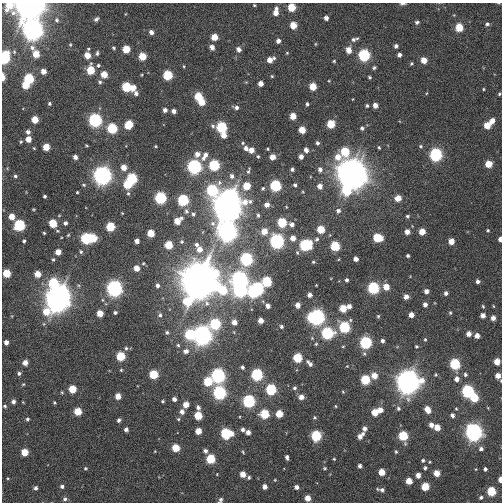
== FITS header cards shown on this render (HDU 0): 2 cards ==
NAXIS1  =                  500 / Width of image
NAXIS2  =                  500 / Height of image

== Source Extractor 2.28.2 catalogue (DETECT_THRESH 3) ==
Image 500 x 500 px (HDU 0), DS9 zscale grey, 1 PNG px = 1 image px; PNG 504 x 504 px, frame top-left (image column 1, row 500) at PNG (2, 3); no overlay
Background 0.00585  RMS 0.017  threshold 0.0515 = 3 sigma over >= 5 px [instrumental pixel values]
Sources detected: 366; all 366 listed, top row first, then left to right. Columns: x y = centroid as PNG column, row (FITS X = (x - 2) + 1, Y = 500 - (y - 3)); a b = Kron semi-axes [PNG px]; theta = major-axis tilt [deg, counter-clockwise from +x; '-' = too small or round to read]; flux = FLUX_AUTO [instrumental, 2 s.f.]
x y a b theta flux
403 4 6 3 1 3.3
9 5 7 5 59 28
29 5 14 10 0 700
254 5 3 3 - 1.2
292 7 5 5 - 41
276 8 5 4 - 3.1
276 13 5 5 - 9.4
125 14 4 3 - 0.82
454 15 4 4 - 1
326 18 4 4 - 5.3
96 19 6 4 41 3.2
57 20 6 6 - 2.6
417 22 5 5 - 3.2
487 24 5 5 - 3.2
293 25 5 5 - 26
459 27 5 5 - 43
33 29 8 8 - 1100
151 32 4 4 - 6.8
214 37 5 5 - 22
357 38 5 4 - 1.7
353 40 6 5 - 2.6
278 41 4 4 - 6.1
315 44 5 3 - 0.94
70 45 5 4 - 1.4
396 46 4 4 - 3.6
32 47 7 7 - 5.3
212 47 5 4 - 6.8
114 48 4 3 - 1.8
88 49 4 4 - 1.3
126 49 5 5 - 33
239 49 5 4 - 6.5
348 50 5 5 - 12
14 52 6 4 -70 1.5
97 53 6 4 72 2.3
287 53 4 3 - 1
36 54 5 5 - 24
87 55 5 5 - 18
364 55 6 5 - 210
399 55 4 4 - 4.4
142 56 5 5 - 36
4 57 6 5 - 240
270 60 6 4 28 15
424 60 5 4 - 16
334 61 3 3 - 1.3
411 64 4 3 - 1.7
98 65 5 5 - 2.4
184 66 4 3 - 1.1
374 68 4 4 - 2.1
91 70 6 5 - 49
43 71 4 4 - 11
104 75 5 5 - 24
142 75 3 2 - 1
168 75 5 5 - 91
272 76 4 3 - 1.2
3 77 6 3 -89 12
369 77 3 3 - 1.9
29 79 5 5 - 100
329 81 4 2 - 0.82
100 82 6 5 - 2.6
261 83 4 4 - 10
26 85 5 5 - 39
126 87 5 5 - 84
313 87 5 5 - 33
133 88 6 5 - 9.8
483 89 3 3 - 1.2
136 93 5 5 - 4.2
499 94 4 4 - 1.9
198 97 5 5 - 51
353 99 3 2 - 0.73
202 102 5 5 - 29
49 103 5 4 - 2.1
307 104 4 3 - 2.2
375 105 4 4 - 10
367 106 4 3 - 1.8
236 107 6 4 -17 4
165 110 4 4 - 5.5
174 111 4 4 - 6.7
293 116 5 5 - 22
35 119 5 5 - 26
95 120 6 6 - 320
492 121 7 5 52 9.6
331 124 5 5 - 54
129 125 7 5 53 44
487 125 5 5 - 24
213 126 6 5 - 2.3
221 127 5 5 - 140
112 128 5 5 - 120
362 128 4 4 - 3.3
302 130 5 4 - 28
28 132 5 5 - 4.4
224 135 5 5 - 14
28 139 5 4 - 13
21 142 5 4 - 1.8
243 143 5 4 - 1.5
317 143 4 4 - 3
86 145 4 2 - 1.1
155 146 3 3 - 1.2
421 146 5 4 - 1.9
46 147 5 5 - 29
379 147 4 3 - 1.4
34 148 4 3 - 1.2
246 148 5 4 - 4.8
267 149 3 2 - 1.2
251 150 4 4 - 12
306 150 4 4 - 7.3
344 152 29 21 86 110
197 154 6 5 - 7.1
436 155 6 5 - 320
205 156 10 5 57 8.7
258 156 4 3 - 1.5
75 157 4 4 - 6.3
272 157 4 4 - 14
301 157 4 4 - 6.7
489 164 5 5 - 25
214 165 5 5 - 140
124 167 5 5 - 15
194 167 6 5 - 500
292 169 4 3 - 2.6
320 169 5 5 - 4.8
248 171 7 3 74 2.1
348 173 9 6 65 990
102 175 6 6 - 1200
353 175 10 9 - 1500
15 176 5 4 - 2.7
232 176 6 5 - 4.3
132 179 5 5 - 150
219 183 7 6 - 3.8
127 184 5 5 - 60
84 185 6 4 -15 1.9
295 185 4 4 - 2.3
246 186 5 5 - 39
275 186 5 5 - 180
320 186 5 4 - 8.6
263 188 4 4 - 1.8
212 190 8 6 -49 180
347 191 25 19 55 120
77 192 3 3 - 1.2
303 192 4 3 - 0.91
128 193 6 5 - 2.1
45 196 3 3 - 2.1
230 197 6 6 - 550
160 198 6 5 - 210
398 198 5 5 - 19
183 200 5 5 - 180
267 205 5 5 - 8.2
226 206 12 10 5 1500
33 209 4 3 - 1.2
186 211 8 6 -61 3.7
338 211 6 5 - 3.9
122 213 4 3 - 0.93
193 214 5 4 - 2.5
258 215 6 4 -81 2.4
11 216 5 5 - 17
407 216 4 4 - 1.9
177 221 6 5 - 23
282 222 5 5 - 79
53 223 5 5 - 50
65 223 5 4 - 3.6
213 223 8 7 - 4.8
292 224 5 5 - 6.2
19 225 5 5 - 180
110 227 5 5 - 66
321 230 5 5 - 41
488 230 3 3 - 1.4
264 231 5 5 - 20
228 232 7 7 - 1300
407 232 4 4 - 9.6
422 232 5 4 - 19
44 233 3 3 - 1.5
151 233 5 5 - 35
68 235 5 4 - 1.3
93 238 5 4 - 50
293 238 5 5 - 11
378 238 7 5 -13 58
86 239 6 5 - 160
317 239 6 5 - 3
500 239 4 3 - 7.2
24 241 3 3 - 2.3
137 241 4 4 - 7
277 241 6 6 - 430
451 241 5 4 - 15
182 242 6 6 - 2.3
196 244 6 6 - 3.2
169 245 5 5 - 45
305 245 7 6 - 180
335 246 5 5 - 85
199 249 6 6 - 14
58 252 5 4 - 15
81 252 5 4 - 1.9
297 253 6 4 -68 1.9
408 256 3 3 - 2.3
53 259 5 4 - 1.8
246 259 6 6 - 290
339 259 4 2 - 0.83
356 259 4 4 - 7.4
313 262 5 4 - 1.5
143 263 4 4 - 1.2
136 268 5 4 - 14
7 273 5 5 - 44
37 274 5 5 - 21
240 280 8 6 -53 770
347 280 4 3 - 2.8
198 281 20 15 57 2200
478 281 5 4 - 4.5
267 282 6 6 - 90
53 283 11 9 -66 130
316 285 2 2 - 0.69
157 286 6 5 - 4.1
386 287 5 5 - 18
114 288 6 6 - 670
373 288 6 5 - 200
220 289 16 6 -36 92
257 289 6 5 - 260
240 291 6 6 - 290
426 291 4 4 - 7.2
253 292 6 5 - 150
61 293 5 5 - 420
446 293 4 4 - 4.2
310 295 4 4 - 6.7
406 297 4 4 - 7.7
57 299 9 8 - 1300
103 300 5 3 - 1.3
425 304 4 4 - 5
298 305 4 4 - 9.1
268 306 4 4 - 6.4
349 306 4 4 - 6.2
483 306 5 3 - 1.5
343 308 5 5 - 30
46 312 19 11 14 43
100 313 5 4 - 21
115 313 4 3 - 2.6
450 313 4 4 - 1.5
160 315 6 5 - 2.9
411 315 4 4 - 9
483 315 4 4 - 7.3
378 316 4 4 - 1.4
311 317 5 4 - 60
317 317 6 6 - 550
493 318 4 4 - 7.4
261 321 4 4 - 11
234 322 5 5 - 10
44 324 6 4 -71 1.4
215 324 6 6 - 130
281 326 5 4 - 2.5
345 327 6 5 - 160
167 332 4 4 - 2.4
327 333 6 6 - 200
469 334 4 4 - 8.8
190 335 6 6 - 98
202 335 7 6 - 1200
477 336 4 4 - 9
425 339 4 4 - 1.2
382 341 4 4 - 3.6
6 342 4 4 - 6.1
366 343 6 5 - 200
316 344 4 4 - 1.5
178 345 4 4 - 1.7
416 346 3 3 - 1.4
126 348 6 5 - 1.9
186 351 8 6 11 5.9
364 354 6 5 - 2
121 356 5 5 - 60
298 358 5 5 - 69
497 361 5 4 - 21
25 363 5 4 - 9.6
309 363 8 5 -45 4.7
455 364 6 5 - 130
347 366 3 3 - 0.74
242 367 4 4 - 2.9
121 370 3 3 - 1.3
19 373 4 4 - 2.8
153 374 5 5 - 62
465 374 5 4 - 2.5
257 375 6 5 - 190
218 376 6 6 - 420
374 376 5 5 - 17
498 376 5 4 - 12
457 379 5 5 - 7.2
365 380 5 5 - 77
208 382 6 5 - 58
408 382 10 9 - 1200
23 384 4 4 - 1.1
294 388 5 5 - 2.6
72 389 5 5 - 37
271 390 5 5 - 140
468 391 6 5 - 260
62 392 3 3 - 1.2
343 392 4 3 - 1.1
219 393 6 6 - 300
118 396 5 4 - 14
301 397 5 5 - 8.6
474 398 5 5 - 45
174 399 4 4 - 5.3
13 401 4 4 - 4.3
163 401 4 3 - 1.7
249 401 6 5 - 250
54 403 3 3 - 1.4
186 404 5 4 - 16
5 406 4 3 - 1.7
336 406 4 3 - 1.1
198 408 5 4 - 4.3
398 408 6 5 - 2.7
488 408 5 3 - 1.1
427 409 6 5 - 15
456 409 5 4 - 1.4
380 410 5 5 - 11
78 411 5 5 - 33
182 412 5 5 - 6.9
375 412 5 5 - 26
265 414 5 5 - 66
279 414 5 5 - 31
452 415 5 5 - 4.6
198 416 5 5 - 40
314 417 4 4 - 1.8
27 419 3 3 - 1.9
178 419 5 4 - 1.6
119 420 4 4 - 3
431 425 5 5 - 6.9
437 427 5 5 - 17
126 429 4 4 - 4.7
243 429 5 4 - 3.9
364 429 5 4 - 6.4
198 431 5 5 - 18
248 432 4 4 - 6.1
474 432 6 6 - 870
226 433 7 6 - 110
316 436 6 5 - 120
360 436 7 4 46 8.9
403 436 6 5 - 81
176 448 5 5 - 33
481 449 6 5 - 4.2
155 451 4 2 - 0.81
205 451 5 4 - 3.6
25 452 5 5 - 27
243 452 5 3 - 1.1
396 452 5 4 - 1.7
287 457 5 3 - 3.1
210 459 5 5 - 69
334 459 3 3 - 1.1
423 460 5 5 - 2.4
430 462 4 4 - 1.2
360 466 4 4 - 4
85 468 4 3 - 1.2
325 468 4 3 - 1.4
425 468 5 4 - 2.7
476 469 4 3 - 0.98
485 469 4 4 - 2.8
382 472 5 5 - 20
437 473 5 5 - 18
243 474 5 4 - 14
418 475 5 4 - 8.5
249 477 4 4 - 2.1
275 480 3 3 - 0.88
500 480 4 3 - 9.7
409 481 5 5 - 19
62 486 4 3 - 2.9
425 486 5 5 - 41
265 487 4 4 - 7.1
296 487 4 4 - 5
36 488 4 3 - 2.9
382 490 6 5 - 4.1
491 492 5 5 - 70
481 497 5 4 - 2.6
308 498 5 4 - 14
65 499 4 4 - 2.3
220 500 5 4 - 2.7
At the frame edge (FLAGS 8, measured only in part): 11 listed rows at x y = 403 4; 9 5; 29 5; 292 7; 4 57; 3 77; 499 94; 500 239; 498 376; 500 480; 220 500

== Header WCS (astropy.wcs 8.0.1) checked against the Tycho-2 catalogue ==
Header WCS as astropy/WCSLIB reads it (CRVAL/CRPIX/CD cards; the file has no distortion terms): RA---TAN/DEC--TAN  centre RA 01:54:11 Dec +62:22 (28.54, +62.37 deg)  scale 0.6 arcsec/px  FOV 5.0' x 5.0'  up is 0 deg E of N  parity normal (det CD < 0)
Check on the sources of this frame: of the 60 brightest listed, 5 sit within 2.0 arcsec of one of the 5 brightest Tycho-2 stars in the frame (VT <= 12.88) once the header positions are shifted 0.53 arcsec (0.46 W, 0.26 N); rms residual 0.85 arcsec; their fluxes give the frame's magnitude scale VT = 20.08 - 2.5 log10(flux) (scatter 0.59 mag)
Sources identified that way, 5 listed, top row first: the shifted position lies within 2.0 arcsec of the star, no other Tycho-2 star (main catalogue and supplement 1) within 4.0 arcsec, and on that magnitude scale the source's flux lands within +1.5 / -3 mag of the star's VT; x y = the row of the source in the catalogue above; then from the Tycho-2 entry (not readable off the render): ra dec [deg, ICRS J2000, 3 dp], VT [Tycho-2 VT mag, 2 dp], TYC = Tycho-2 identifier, HIP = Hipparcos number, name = IAU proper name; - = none
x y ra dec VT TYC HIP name
29 5 28.625 +62.412 11.72 4036-2065-1 - -
226 206 28.554 +62.378 12.73 4036-2717-1 - -
198 281 28.564 +62.365 10.98 4036-2667-1 - -
57 299 28.615 +62.362 12.29 4036-1875-1 - -
408 382 28.489 +62.348 12.88 4036-2583-1 - -